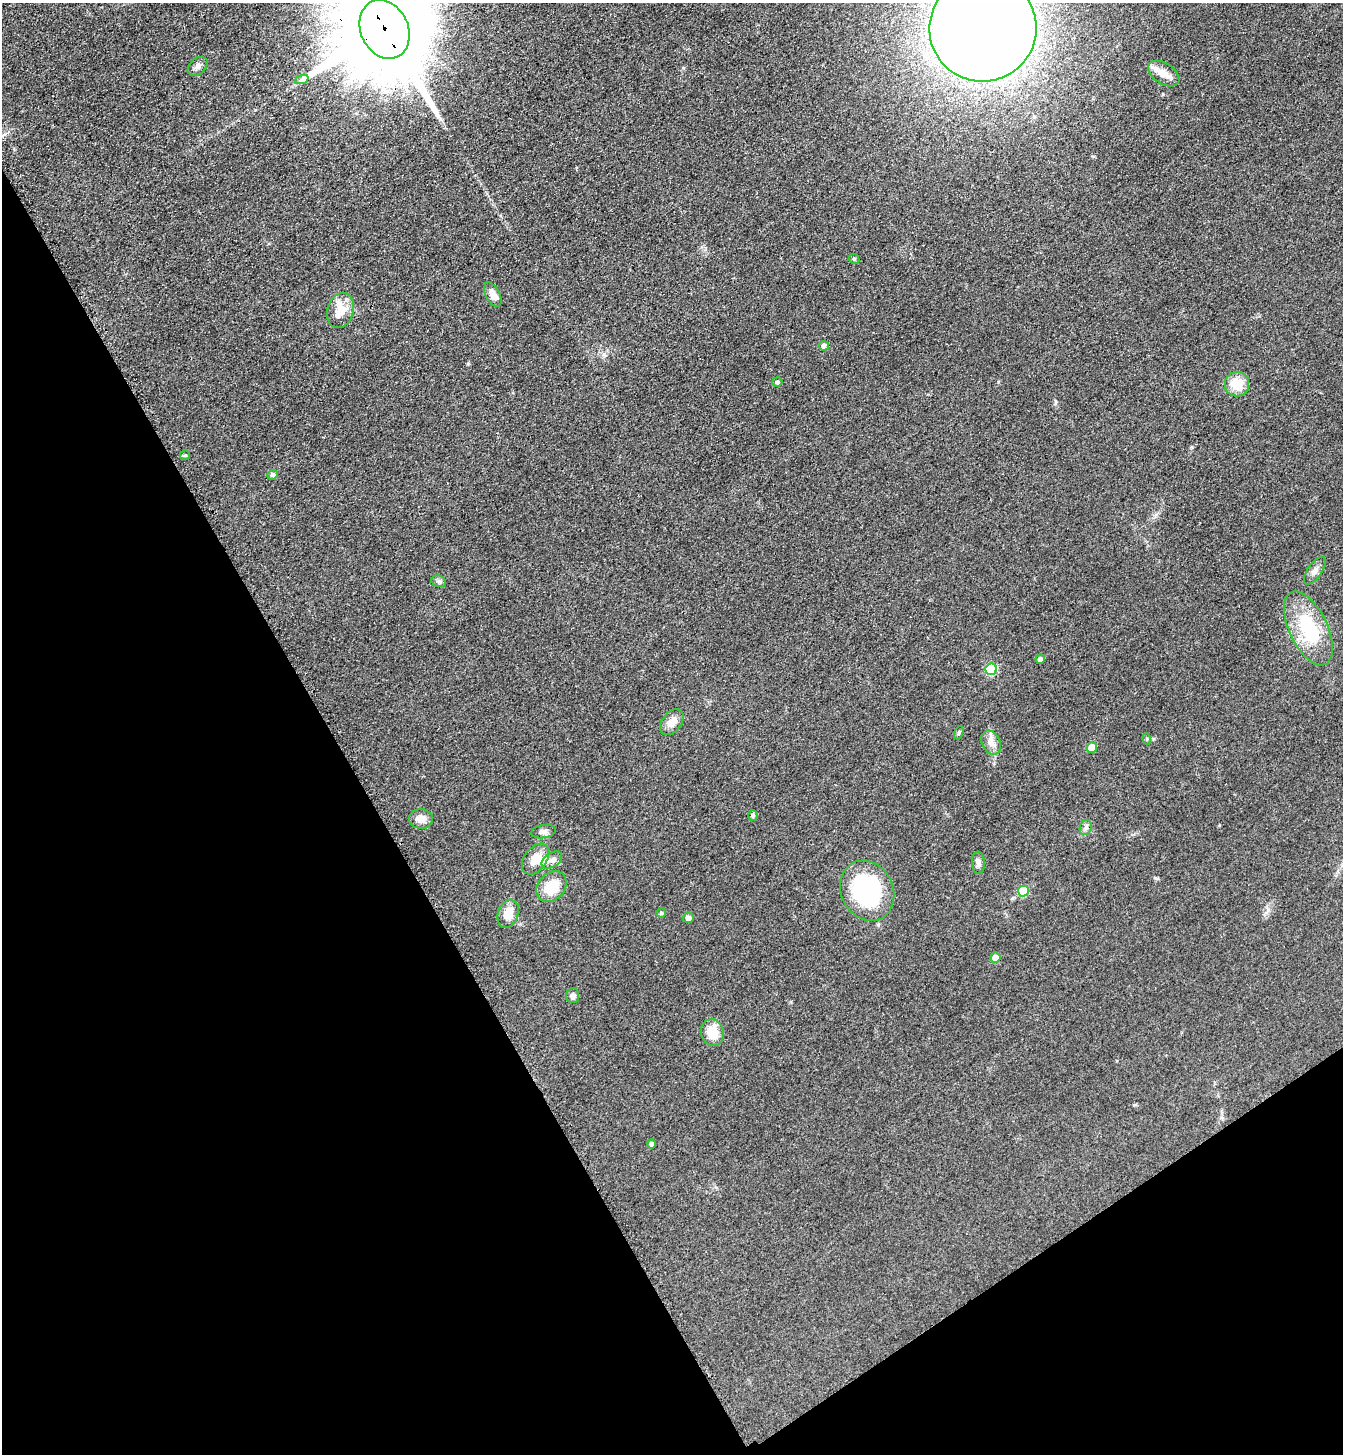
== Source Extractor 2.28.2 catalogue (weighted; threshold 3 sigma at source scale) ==
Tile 14 of 4 x 4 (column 2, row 4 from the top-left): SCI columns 1521-2861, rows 31-1482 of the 5861 x 5869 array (HDU 1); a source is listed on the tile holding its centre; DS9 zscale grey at full resolution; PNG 1345 x 1456 px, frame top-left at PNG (2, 3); each listed source drawn as its Kron ellipse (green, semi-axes under 4 px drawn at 4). Shown black and unused: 31% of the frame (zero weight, under 3 of 4 exposures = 3% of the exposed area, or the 3 px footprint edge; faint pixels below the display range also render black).
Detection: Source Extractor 2.28.2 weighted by HDU 2 'WHT'; one run over the whole footprint, this tile lists its part. Background 0.0774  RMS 0.0093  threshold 0.042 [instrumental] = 3 sigma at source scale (4.5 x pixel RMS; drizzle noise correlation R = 1.50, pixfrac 1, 0.05/0.05 arcsec/px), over >= 5 px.
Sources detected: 42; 2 inside a brighter listed object's ellipse — not listed separately; the other 40 listed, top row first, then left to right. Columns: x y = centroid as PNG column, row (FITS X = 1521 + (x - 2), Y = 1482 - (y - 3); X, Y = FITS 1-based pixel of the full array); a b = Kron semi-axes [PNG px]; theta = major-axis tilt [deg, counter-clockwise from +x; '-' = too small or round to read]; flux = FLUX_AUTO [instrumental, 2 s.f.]
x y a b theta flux
983 28 54 53 - 2000
385 29 30 24 -65 24000
198 66 11 8 42 3.8
1164 74 17 10 -34 8.8
302 79 7 4 20 2.5
854 259 5 5 - 1.3
493 295 13 7 -62 7.2
340 310 18 13 73 16
824 346 5 5 - 2.8
777 382 5 5 - 2.5
1237 384 12 12 - 18
185 455 5 5 - 1.2
273 475 5 4 - 2.5
1315 571 16 7 54 4.9
439 581 8 5 -20 2.2
1308 628 40 19 -65 57
1040 659 4 4 - 3.8
991 669 6 5 - 58
672 722 14 9 51 9.7
959 733 7 4 70 1.3
1147 739 5 3 - 1
991 743 13 9 -64 6.5
1092 748 5 5 - 15
753 815 5 4 - 1.2
421 819 12 10 -1 7.7
1086 828 7 6 - 2.9
543 832 12 6 9 3.7
535 859 17 11 54 13
552 860 11 7 32 4.3
978 863 11 6 -85 3.7
552 887 17 13 45 22
867 891 31 26 -63 110
1023 891 5 5 - 32
661 913 5 5 - 1.3
508 914 14 10 70 14
688 918 5 5 - 4.6
995 958 5 5 - 11
573 995 7 6 - 2.9
712 1033 13 11 -76 18
651 1144 5 4 - 2.5
Overlapping masked pixels (flux is a lower limit): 1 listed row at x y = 385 29
Isophote crosses this tile's border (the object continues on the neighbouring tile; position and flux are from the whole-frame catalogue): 2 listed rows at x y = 983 28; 385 29
Unlisted compact peaks at least as high as the median listed source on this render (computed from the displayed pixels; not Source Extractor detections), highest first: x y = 1155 878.